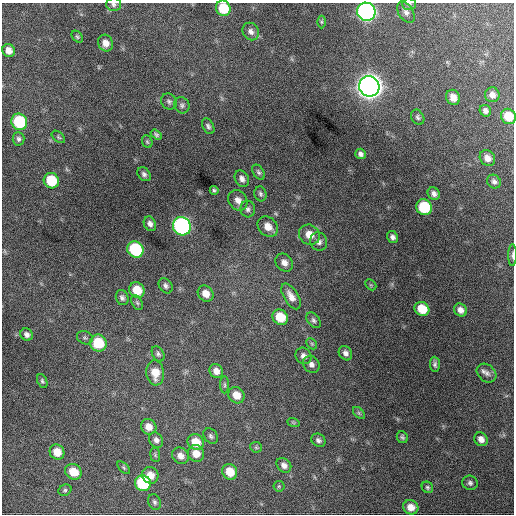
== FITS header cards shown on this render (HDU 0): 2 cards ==
NAXIS1  =                  512 / Axis length
NAXIS2  =                  512 / Axis length

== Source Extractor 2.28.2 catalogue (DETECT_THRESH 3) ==
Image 512 x 512 px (HDU 0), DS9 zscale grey, 1 PNG px = 1 image px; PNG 516 x 516 px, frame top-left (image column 1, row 512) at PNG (2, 3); each listed source drawn as its Kron ellipse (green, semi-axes under 4 px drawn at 4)
Background 1140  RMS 29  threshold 86.7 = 3 sigma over >= 5 px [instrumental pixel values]
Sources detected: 98; all 98 listed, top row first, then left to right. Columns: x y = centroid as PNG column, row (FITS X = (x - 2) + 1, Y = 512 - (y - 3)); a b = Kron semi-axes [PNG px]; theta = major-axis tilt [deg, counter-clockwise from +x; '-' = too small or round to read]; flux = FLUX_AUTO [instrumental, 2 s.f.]
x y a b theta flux
114 4 7 6 - 5.1e+03
409 4 7 5 1 4.0e+03
223 8 8 7 - 5.6e+04
366 12 9 9 - 7.6e+05
406 12 12 7 -58 8.6e+03
321 22 6 4 -90 2.3e+03
251 31 9 8 - 8.6e+03
77 37 7 4 -49 3.2e+03
106 43 8 7 - 1.5e+04
9 50 7 6 - 1.4e+04
369 86 10 10 - 2.5e+06
492 95 7 7 - 1.1e+04
453 97 8 6 -62 1.6e+04
169 101 8 7 - 5.9e+03
182 105 8 7 - 6.0e+03
485 111 6 5 - 6.3e+03
508 116 8 7 - 4.0e+04
418 117 8 6 -58 4.7e+03
19 122 8 7 - 1.2e+05
208 126 8 5 -61 4.9e+03
156 134 6 4 -33 3.4e+03
58 137 8 5 -40 3.2e+03
18 139 7 6 - 4.6e+03
147 142 7 5 -68 3.2e+03
361 154 5 5 - 6.5e+03
487 158 9 7 -52 1.3e+04
258 172 8 5 -57 4.4e+03
144 174 8 6 -47 5.8e+03
242 179 9 6 -62 8.7e+03
51 181 8 7 - 6.5e+04
494 182 7 6 - 6.0e+03
214 190 4 4 - 3.6e+03
260 194 7 6 - 4.6e+03
434 194 7 6 - 7.1e+03
238 200 11 9 -50 1.4e+04
424 207 8 7 - 1.0e+05
248 209 8 7 - 6.5e+03
150 224 7 6 - 7.7e+03
182 226 9 8 - 4.3e+05
268 227 11 9 -42 2.2e+04
309 235 11 9 -36 2.8e+04
393 237 6 5 - 6.3e+03
319 242 9 8 - 9.9e+03
135 249 8 7 - 1.3e+05
512 255 11 4 89 5.1e+03
284 263 10 8 -49 1.2e+04
371 285 6 4 -45 2.4e+03
166 286 8 6 -57 5.6e+03
137 290 8 7 - 3.8e+04
206 294 8 7 - 1.8e+04
291 296 14 7 -58 1.6e+04
122 298 8 6 -70 5.9e+03
137 303 8 5 -63 3.7e+03
422 309 8 6 -34 4.2e+04
460 310 7 6 - 1.1e+04
280 317 8 7 - 4.6e+04
314 320 9 6 -50 5.5e+03
27 335 6 6 - 7.1e+03
85 338 8 6 -24 4.5e+03
98 343 9 8 - 7.1e+04
312 344 6 4 -46 2.9e+03
345 353 8 6 -55 7.5e+03
158 354 8 5 -61 4.5e+03
303 356 9 7 -51 9.4e+03
311 364 9 7 -47 8.8e+03
435 364 7 5 -86 4.9e+03
216 371 7 6 - 1.2e+04
155 373 12 9 -84 3.1e+04
487 373 11 8 -40 9.6e+03
42 381 7 5 -67 4.0e+03
225 385 8 4 -89 3.8e+03
236 395 8 7 - 2.0e+04
359 413 7 4 -45 3.4e+03
293 422 6 4 -19 2.3e+03
149 427 8 7 - 1.7e+04
211 436 8 6 -48 5.2e+03
402 437 6 5 - 3.8e+03
481 439 7 6 - 1.2e+04
156 440 8 6 -58 7.4e+03
318 440 7 6 - 6.0e+03
196 442 8 7 - 3.3e+04
256 447 6 5 - 3.3e+03
57 452 8 7 - 2.7e+04
196 453 9 8 - 2.2e+04
155 455 7 5 -83 3.3e+03
180 456 9 8 - 1.4e+04
284 465 8 6 -42 9.5e+03
124 468 8 4 -45 2.9e+03
73 472 8 7 - 3.5e+04
230 472 8 7 - 3.4e+04
150 475 8 8 - 2.2e+04
143 483 8 7 - 1.3e+05
470 483 8 7 - 5.8e+03
279 486 5 5 - 2.8e+03
427 487 6 5 - 3.5e+03
65 490 7 5 26 3.4e+03
154 502 8 6 -67 5.0e+03
411 507 8 7 - 1.8e+04
At the frame edge (FLAGS 8, measured only in part): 6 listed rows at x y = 114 4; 409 4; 223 8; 366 12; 508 116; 512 255